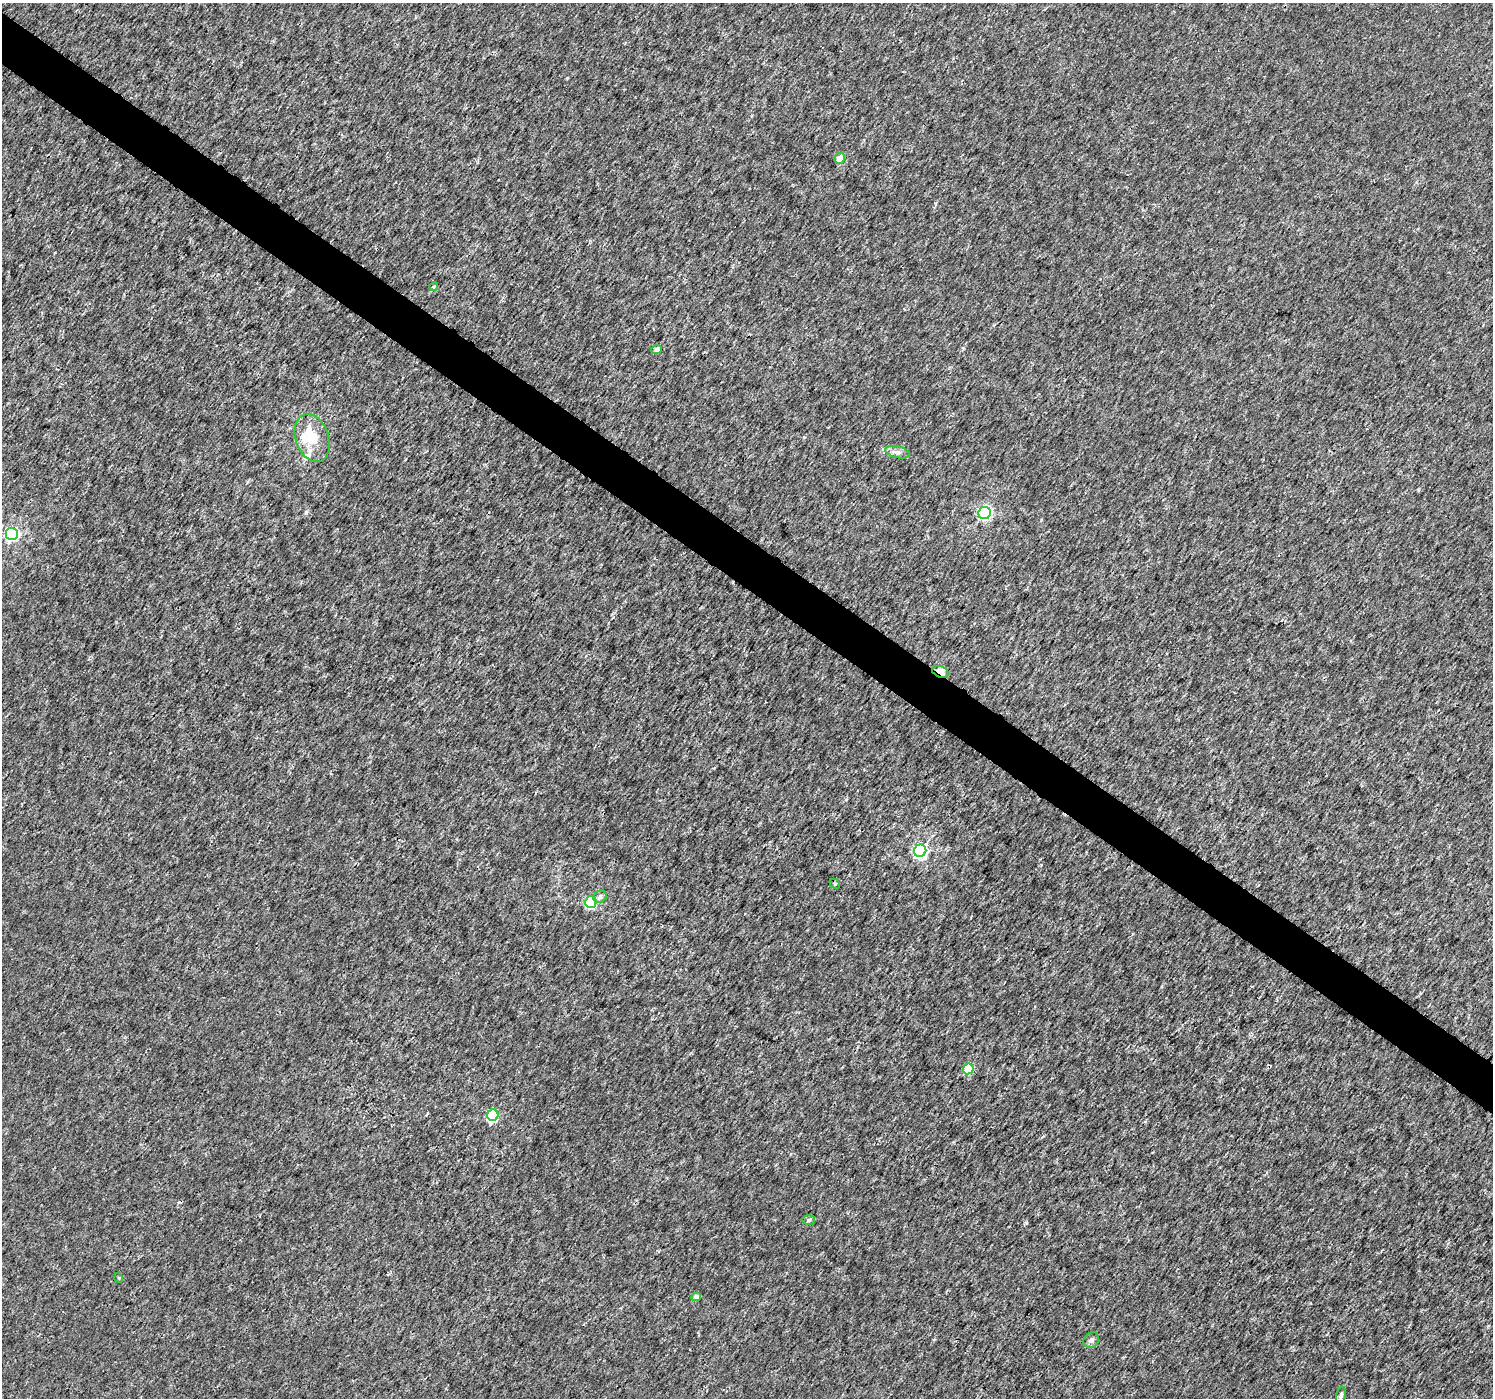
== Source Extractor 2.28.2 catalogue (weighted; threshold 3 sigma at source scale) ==
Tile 11 of 4 x 4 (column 3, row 3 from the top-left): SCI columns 2989-4479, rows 1642-3037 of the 5970 x 6010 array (HDU 1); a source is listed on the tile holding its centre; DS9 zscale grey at full resolution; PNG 1495 x 1400 px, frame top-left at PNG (2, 3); each listed source drawn as its Kron ellipse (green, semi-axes under 4 px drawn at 4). Shown black and unused: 4% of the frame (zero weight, under 3 of 4 exposures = <1% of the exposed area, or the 3 px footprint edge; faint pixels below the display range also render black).
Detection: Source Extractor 2.28.2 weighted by HDU 2 'WHT'; one run over the whole footprint, this tile lists its part. Background 0.00228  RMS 0.0023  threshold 0.0103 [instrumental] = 3 sigma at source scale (4.5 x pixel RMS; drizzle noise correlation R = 1.50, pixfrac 1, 0.0396/0.0396 arcsec/px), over >= 5 px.
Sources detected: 21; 2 inside a brighter listed object's ellipse — not listed separately; the other 19 listed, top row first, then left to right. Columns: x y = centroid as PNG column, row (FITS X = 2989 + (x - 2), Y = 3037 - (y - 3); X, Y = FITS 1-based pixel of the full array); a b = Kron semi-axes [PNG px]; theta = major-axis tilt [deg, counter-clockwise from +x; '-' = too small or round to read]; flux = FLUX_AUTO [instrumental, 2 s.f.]
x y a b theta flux
839 158 5 5 - 2.1
434 287 4 4 - 0.42
657 349 5 4 - 0.94
312 438 25 16 -70 6.1
897 452 12 6 -12 0.99
985 513 6 6 - 33
12 534 6 6 - 45
940 672 8 5 -21 4
920 851 6 6 - 44
835 884 6 4 -46 0.28
600 897 7 6 - 0.69
591 902 6 5 - 21
968 1069 5 5 - 5.8
493 1115 6 5 - 22
809 1220 6 5 - 0.53
119 1278 5 3 - 0.21
696 1297 5 4 - 2.1
1091 1340 8 7 - 0.8
1341 1395 8 5 75 0.57
Overlapping masked pixels (flux is a lower limit): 1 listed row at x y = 940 672
Unlisted compact peaks at least as high as the median listed source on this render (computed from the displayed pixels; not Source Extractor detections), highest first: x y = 1026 1223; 306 512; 804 437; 1041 865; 963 348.